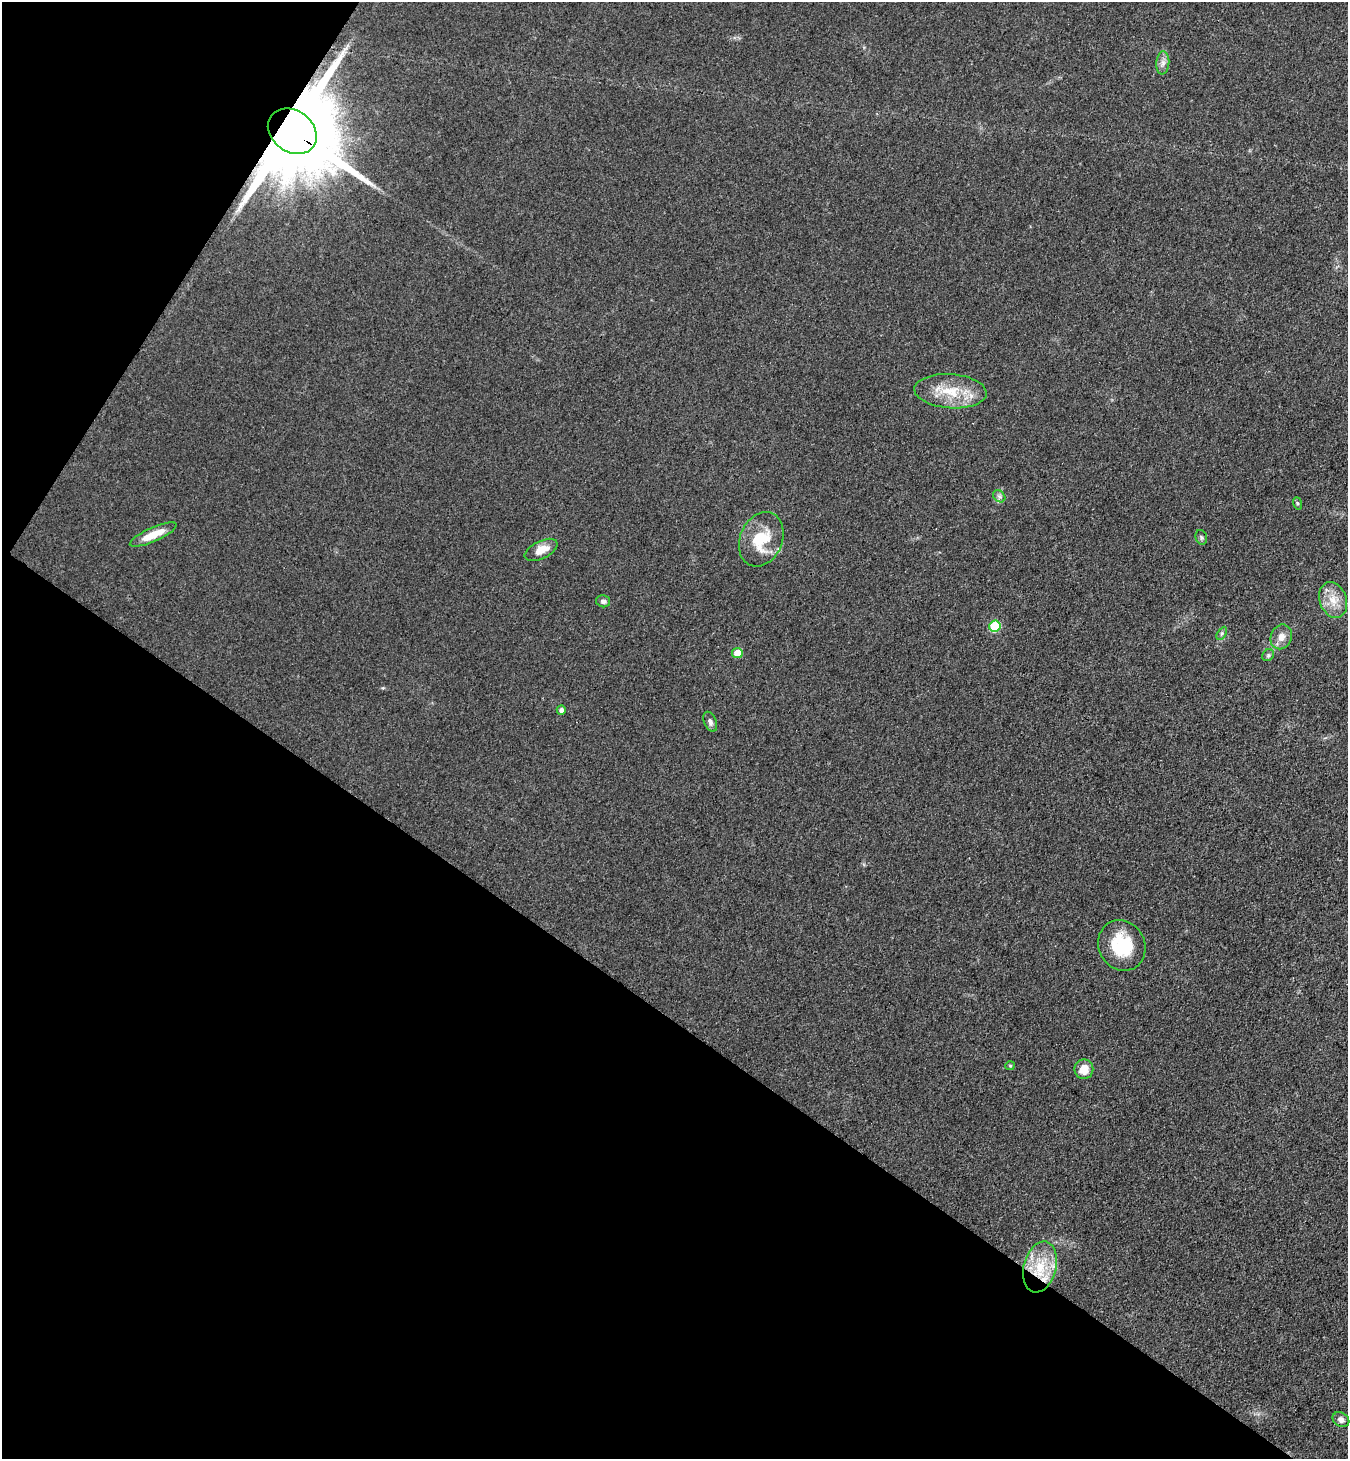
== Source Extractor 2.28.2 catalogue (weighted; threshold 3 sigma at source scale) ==
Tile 9 of 4 x 4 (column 1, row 3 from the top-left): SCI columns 200-1545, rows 1492-2948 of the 5919 x 5897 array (HDU 1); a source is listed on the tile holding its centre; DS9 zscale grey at full resolution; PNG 1350 x 1461 px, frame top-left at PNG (2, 2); each listed source drawn as its Kron ellipse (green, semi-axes under 4 px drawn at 4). Shown black and unused: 35% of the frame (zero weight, under 3 of 4 exposures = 5% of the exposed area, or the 3 px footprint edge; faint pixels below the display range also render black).
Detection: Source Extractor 2.28.2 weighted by HDU 2 'WHT'; one run over the whole footprint, this tile lists its part. Background 0.141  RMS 0.0079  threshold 0.0354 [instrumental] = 3 sigma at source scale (4.5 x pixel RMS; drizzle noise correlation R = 1.50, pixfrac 1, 0.05/0.05 arcsec/px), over >= 5 px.
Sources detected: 25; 2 inside a brighter listed object's ellipse — not listed separately; the other 23 listed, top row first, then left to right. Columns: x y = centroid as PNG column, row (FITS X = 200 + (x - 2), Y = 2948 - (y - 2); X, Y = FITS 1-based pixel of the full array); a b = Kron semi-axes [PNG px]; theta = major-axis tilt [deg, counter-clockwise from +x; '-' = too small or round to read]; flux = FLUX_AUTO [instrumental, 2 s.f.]
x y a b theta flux
1163 63 11 6 85 3.8
292 131 26 20 -36 19000
950 391 36 17 -4 28
999 496 7 5 -45 2
1297 503 6 4 -71 1.1
153 535 25 7 24 15
1201 537 7 5 -75 1.6
761 539 28 21 66 31
541 550 18 9 26 10
1333 600 18 13 -70 13
603 601 7 6 - 2.9
995 626 6 5 - 37
1222 633 7 4 59 1.6
1281 637 12 10 68 6.6
737 653 5 5 - 14
1268 655 6 5 - 1.5
561 710 4 4 - 3
710 722 10 6 -68 2.9
1122 945 26 23 -62 38
1010 1066 5 4 - 1
1084 1069 10 9 - 10
1040 1267 26 16 76 29
1341 1420 9 6 -33 3.4
Overlapping masked pixels (flux is a lower limit): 2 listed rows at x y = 292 131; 1040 1267